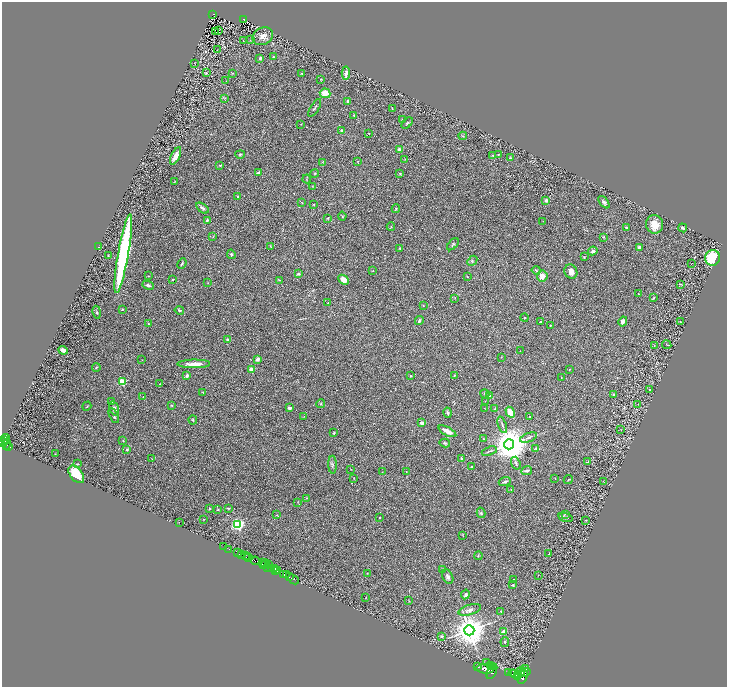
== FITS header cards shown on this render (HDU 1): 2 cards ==
NAXIS1  =                 1450
NAXIS2  =                 1369

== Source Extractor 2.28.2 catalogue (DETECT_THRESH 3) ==
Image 1450 x 1369 px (HDU 1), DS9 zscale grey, zoomed out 1/2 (1 PNG px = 2 x 2 image px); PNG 729 x 689 px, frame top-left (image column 2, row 1369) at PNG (2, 2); each listed source drawn as its Kron ellipse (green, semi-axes under 4 px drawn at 4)
Background 0.944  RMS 0.033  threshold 0.1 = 3 sigma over >= 5 px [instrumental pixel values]
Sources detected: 282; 35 cannot appear on this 1/2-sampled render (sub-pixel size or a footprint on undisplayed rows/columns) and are neither listed nor drawn; the other 247 listed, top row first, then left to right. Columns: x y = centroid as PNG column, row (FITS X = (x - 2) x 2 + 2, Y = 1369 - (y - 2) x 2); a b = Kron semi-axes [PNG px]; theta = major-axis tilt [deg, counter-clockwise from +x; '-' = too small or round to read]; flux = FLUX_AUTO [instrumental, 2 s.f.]
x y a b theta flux
213 14 3 3 - 120
244 20 3 3 - 80
218 31 2 1 - 58
216 32 2 1 - 1.7
263 36 11 8 25 40
250 40 2 2 - 2.1
243 41 2 1 - 1.5
217 50 2 1 - 1.2
274 57 3 2 - 5.8
260 58 3 3 - 14
195 63 2 1 - 2.5
206 73 3 2 - 8.4
233 73 3 2 - 2.6
302 73 2 2 - 2.7
346 73 7 3 86 22
320 79 3 2 - 2.5
226 81 2 2 - 2.4
325 93 5 5 - 87
225 98 4 1 - 3.1
348 101 3 2 - 12
315 108 10 2 58 7.7
392 108 3 2 - 4
354 115 3 2 - 3.8
402 120 2 2 - 4.4
407 123 7 3 43 10
301 124 3 2 - 2.5
341 130 2 2 - 20
369 133 2 1 - 3.3
463 136 4 3 - 5.7
399 150 2 2 - 69
240 154 5 3 - 6.6
493 155 3 2 - 7.2
498 155 2 2 - 3
176 156 9 4 64 68
510 158 4 3 - 5.7
405 159 3 2 - 3.4
358 161 2 2 - 2.3
323 162 4 2 - 4.8
220 165 2 2 - 14
259 172 2 2 - 51
315 173 4 2 - 3.8
400 173 3 2 - 4.4
307 179 4 2 - 4.1
174 182 4 2 - 3.1
312 186 2 2 - 2.3
238 196 3 3 - 6.2
546 200 2 2 - 60
604 202 7 4 -50 18
302 203 3 2 - 3.3
314 204 2 2 - 3.9
202 208 7 3 -37 18
396 209 4 3 - 5.5
342 216 4 3 - 5.7
328 218 3 2 - 2.7
207 220 3 2 - 8
543 221 2 1 - 1.7
654 224 9 8 - 77
391 227 4 2 - 3.5
626 227 3 2 - 5.1
682 228 4 3 - 12
213 237 3 2 - 3
603 237 4 3 - 5.1
453 244 7 3 45 9.4
271 246 4 2 - 4.1
98 247 3 2 - 2.4
639 247 2 2 - 23
400 249 3 2 - 5.3
593 251 5 4 - 14
123 254 40 5 80 1300
231 254 5 4 - 9.1
108 256 2 2 - 3.3
584 257 2 2 - 4.6
713 258 8 7 - 250
472 261 5 4 - 11
182 263 5 2 - 7.9
691 264 2 1 - 37
536 270 4 2 - 6.1
373 271 3 2 - 3.2
571 272 7 6 - 38
298 274 2 2 - 14
148 276 3 2 - 2.4
542 276 5 5 - 48
467 277 3 2 - 4.4
172 279 2 2 - 5.4
280 280 3 2 - 7
343 280 5 4 - 42
208 283 3 2 - 2.8
681 284 3 2 - 5.9
148 285 6 4 -22 15
638 294 2 2 - 2.4
455 298 3 2 - 2.7
653 298 4 1 - 6.3
328 303 3 2 - 2.9
423 305 3 2 - 3.3
122 309 4 3 - 4.2
179 310 5 3 - 9.4
97 312 6 3 -78 8.6
525 318 4 2 - 5.4
419 321 4 3 - 9.5
541 321 3 2 - 4.3
623 321 5 3 - 21
680 322 3 2 - 3.4
149 324 3 2 - 3.9
550 325 3 2 - 3.4
227 339 2 2 - 28
667 345 4 2 - 3.5
654 346 3 2 - 2.4
63 350 5 3 - 22
520 351 2 2 - 4.7
501 357 2 2 - 2.7
258 359 3 3 - 28
142 360 2 1 - 2
194 364 16 4 1 65
96 368 4 3 - 7.7
251 369 2 2 - 86
569 369 2 2 - 3.1
187 375 3 3 - 13
454 375 3 2 - 3.3
411 376 2 2 - 6
561 378 2 2 - 3.8
122 382 3 3 - 400
160 384 2 2 - 3.3
650 390 2 2 - 13
203 392 2 2 - 3.4
485 394 5 3 - 5.2
614 395 3 3 - 9.3
489 396 4 2 - 3.1
143 397 2 2 - 2.3
485 401 3 2 - 2.3
112 402 2 2 - 6.6
321 404 4 3 - 5
638 404 2 1 - 2.3
172 405 3 3 - 6.7
87 406 5 2 - 4.6
289 408 3 2 - 16
484 408 2 1 - 2
114 409 7 4 -74 21
495 409 2 2 - 14
510 412 6 4 -60 87
448 413 5 3 - 16
114 416 8 3 -64 12
304 416 2 1 - 1.8
529 417 3 3 - 4.7
193 420 4 3 - 7.5
422 423 2 2 - 73
502 425 8 2 -72 12
620 429 2 1 - 1.4
447 431 10 3 -28 49
334 433 3 3 - 6.4
528 438 9 3 20 15
6 439 5 3 - 810
484 439 3 3 - 6.3
5 441 3 1 - 820
123 441 3 2 - 3.5
3 442 3 2 - 1600
445 443 5 3 - 8.8
7 444 6 2 78 570
509 444 5 5 - 19000
9 446 3 2 - 550
536 448 4 3 - 7.6
127 450 4 2 - 6
489 451 8 2 18 9
55 454 3 2 - 2.4
461 458 3 3 - 7.8
152 459 2 1 - 1.5
587 462 3 2 - 4.3
516 463 6 3 -72 11
77 464 3 2 - 3.8
333 465 9 4 -88 16
471 467 4 2 - 5.1
351 469 2 2 - 2.2
527 471 5 3 - 13
382 472 3 2 - 2.1
406 472 2 1 - 1.7
76 474 10 6 -51 160
354 478 3 2 - 2.9
555 478 2 2 - 1.9
568 480 5 2 - 4.7
603 481 2 1 - 1.6
505 482 6 3 19 15
511 489 2 2 - 3.8
306 498 3 3 - 4.6
298 502 2 2 - 2.3
228 508 3 2 - 4.5
209 509 3 2 - 5.2
218 509 3 3 - 5.4
481 513 5 4 - 10
566 514 3 3 - 5.1
277 515 3 2 - 3.2
379 517 2 2 - 5.2
565 517 7 4 -15 13
204 519 2 2 - 2.5
586 520 3 1 - 2.2
179 522 2 1 - 21
238 524 3 3 - 1600
463 535 3 2 - 2.8
223 547 2 1 - 25
229 549 2 1 - 56
238 553 2 2 - 270
549 554 2 2 - 14
241 555 2 2 - 1100
245 555 2 2 - 65
247 556 2 1 - 80
478 556 4 2 - 3.7
249 557 3 1 - 170
255 561 4 2 - 1200
262 563 3 2 - 1300
263 564 2 1 - 530
266 564 4 1 - 130
269 564 3 2 - 1200
267 567 2 1 - 820
271 568 3 2 - 1100
274 568 3 2 - 1400
442 569 3 3 - 9.4
276 570 2 1 - 570
278 570 3 3 - 1100
367 573 2 1 - 2.5
284 574 3 2 - 1400
286 575 2 1 - 510
538 575 2 2 - 1.6
289 577 3 2 - 1300
448 577 8 5 -63 19
293 579 6 3 -42 290
514 580 2 2 - 19
513 585 2 2 - 15
465 594 5 3 - 14
366 597 2 1 - 1.9
409 601 4 2 - 3
470 610 11 5 17 26
500 611 2 2 - 6.3
469 630 5 5 - 13000
504 631 3 3 - 49
442 636 3 3 - 12
505 642 5 4 - 8.3
486 663 3 2 - 5.2
490 665 3 2 - 2400
478 667 2 1 - 330
492 667 4 2 - 3300
485 669 9 5 -2 22000
526 669 2 1 - 2500
492 672 8 3 62 8200
508 672 2 1 - 450
520 672 6 2 57 6700
524 672 6 3 19 7200
515 674 6 4 -18 15000
518 676 3 1 - 3300
523 677 7 3 63 8000
At the frame edge (FLAGS 8, measured only in part): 1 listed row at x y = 3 442
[35 sub-pixel or undisplayed-footprint detections neither listed nor drawn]